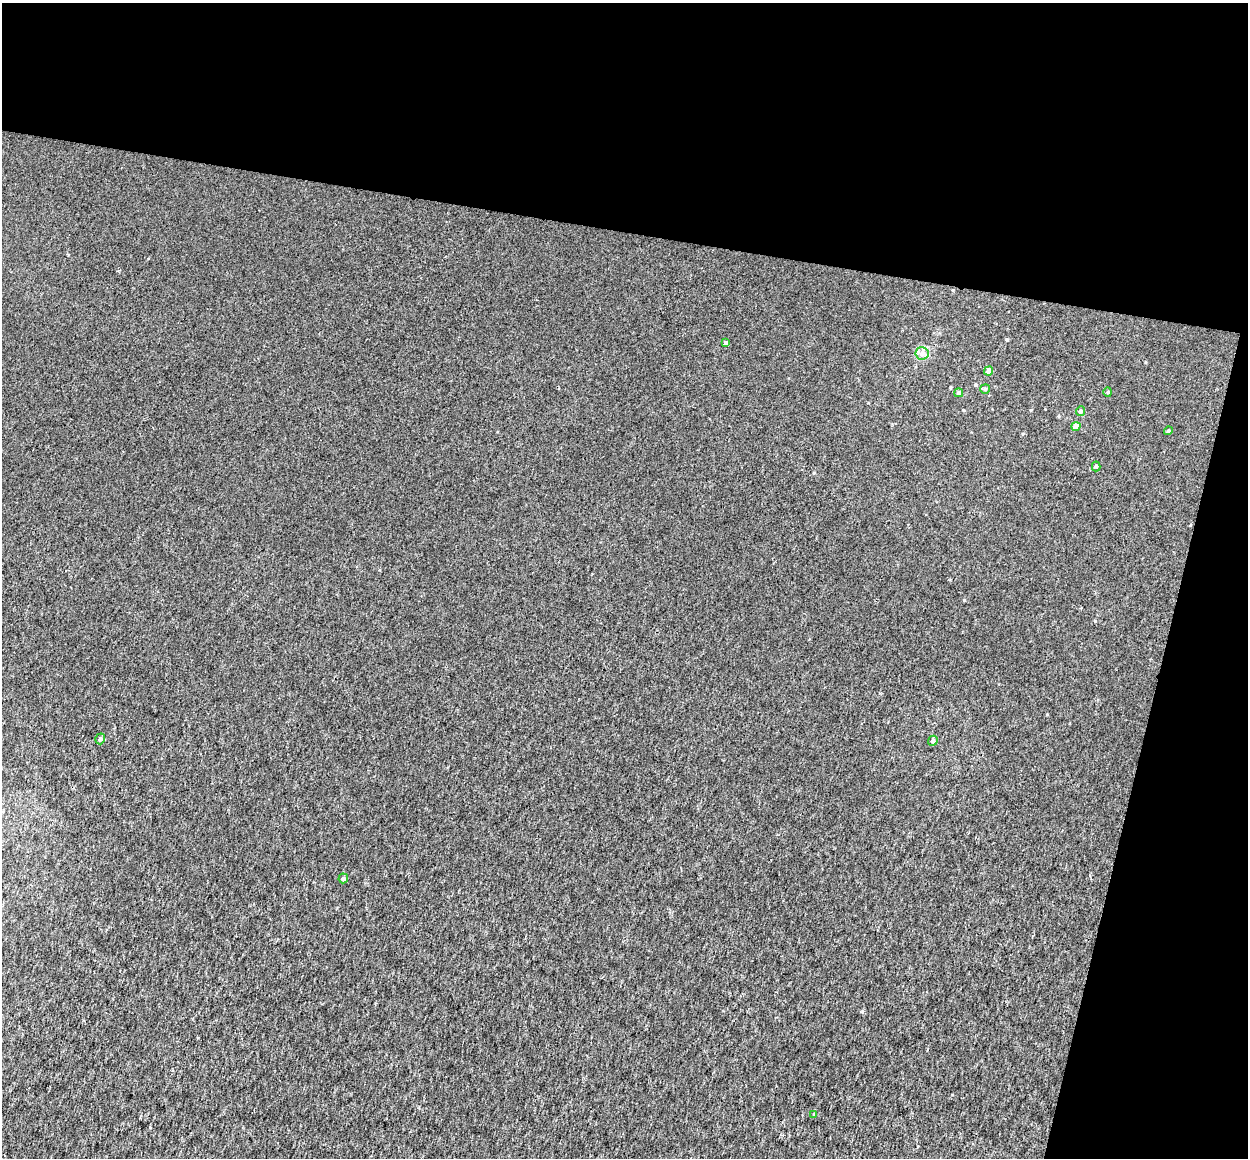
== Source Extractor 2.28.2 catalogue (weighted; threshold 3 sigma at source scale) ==
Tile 2 of 2 x 2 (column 2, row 1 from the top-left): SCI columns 1247-2492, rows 1287-2442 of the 2503 x 2587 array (HDU 1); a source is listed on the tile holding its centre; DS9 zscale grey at full resolution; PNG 1250 x 1160 px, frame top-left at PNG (2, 3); each listed source drawn as its Kron ellipse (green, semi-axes under 4 px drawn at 4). Shown black and unused: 26% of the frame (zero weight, under 2 of 3 exposures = <1% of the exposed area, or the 3 px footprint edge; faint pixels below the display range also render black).
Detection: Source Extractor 2.28.2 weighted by HDU 2 'WHT'; one run over the whole footprint, this tile lists its part. Background 0.00127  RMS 0.0052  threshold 0.0235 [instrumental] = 3 sigma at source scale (4.5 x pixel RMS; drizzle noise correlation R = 1.50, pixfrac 1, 0.0396/0.0396 arcsec/px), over >= 5 px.
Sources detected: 14; all 14 listed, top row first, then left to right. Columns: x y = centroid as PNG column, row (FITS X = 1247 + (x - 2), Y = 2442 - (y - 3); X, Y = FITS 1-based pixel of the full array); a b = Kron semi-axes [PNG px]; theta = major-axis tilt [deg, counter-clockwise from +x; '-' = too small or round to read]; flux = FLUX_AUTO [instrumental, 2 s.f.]
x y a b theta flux
726 343 4 3 - 2.2
922 353 6 6 - 1.6
989 371 5 4 - 3.5
985 389 5 5 - 0.67
1108 392 4 4 - 0.6
959 393 4 4 - 1.1
1080 411 5 4 - 1.3
1076 426 4 4 - 5
1168 431 4 4 - 0.89
1096 466 5 4 - 0.84
100 739 5 5 - 1.4
933 741 5 4 - 1.3
343 878 5 4 - 0.98
814 1114 4 3 - 0.45
Unlisted compact peaks at least as high as the median listed source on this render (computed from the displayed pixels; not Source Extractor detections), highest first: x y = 964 600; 862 1011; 1095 621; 1007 340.